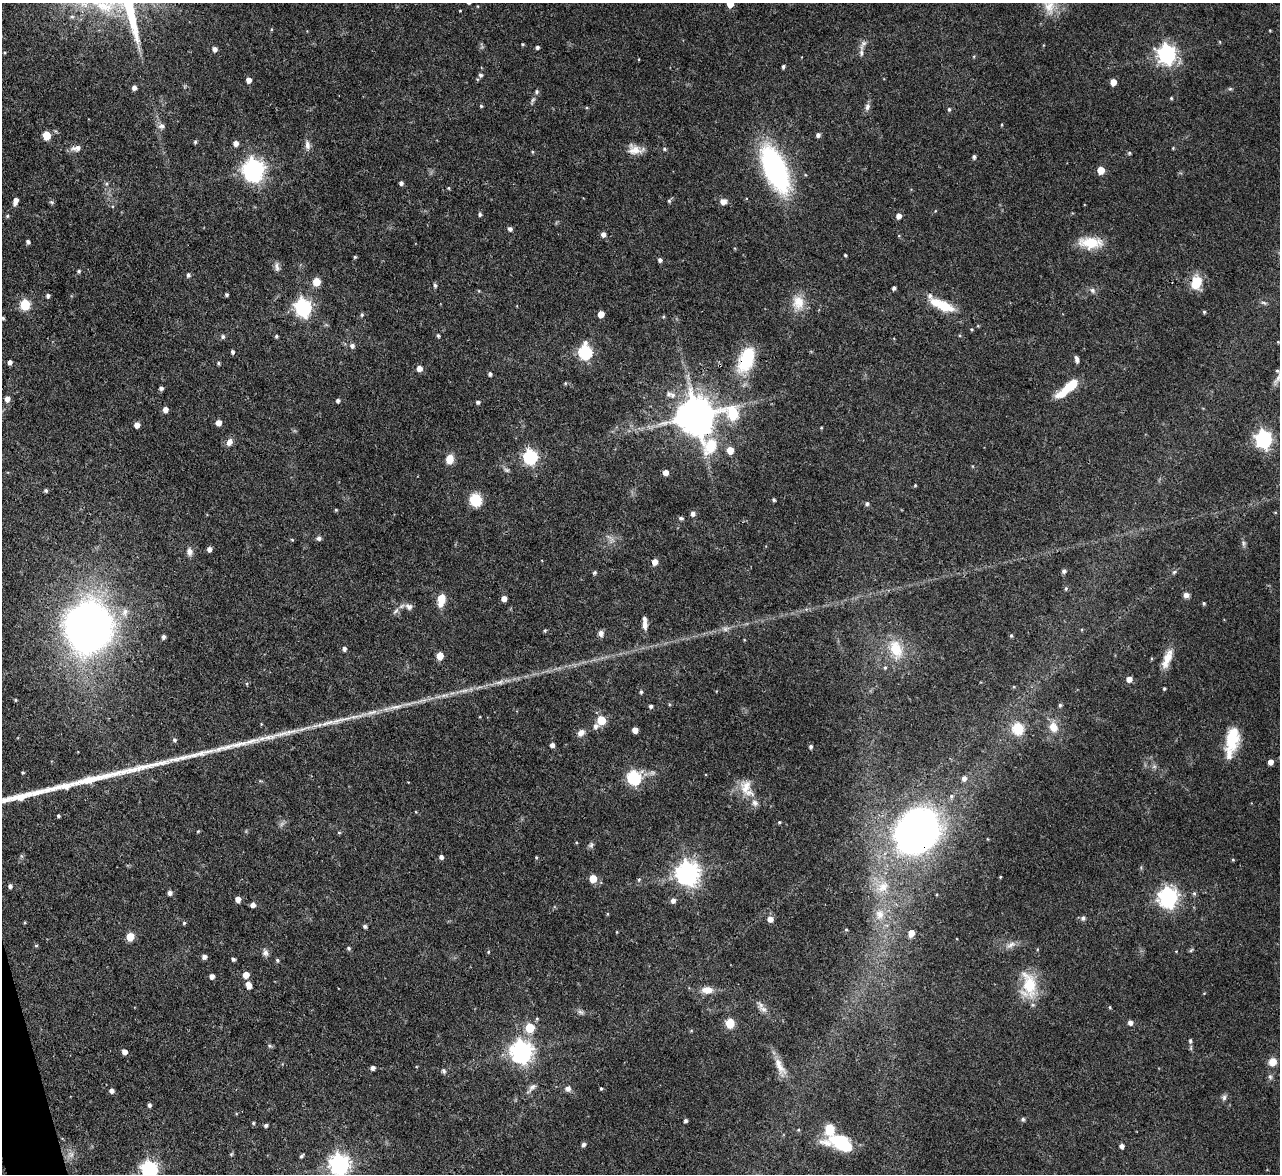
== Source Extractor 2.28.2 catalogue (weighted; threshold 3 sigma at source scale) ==
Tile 7 of 4 x 4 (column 3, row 2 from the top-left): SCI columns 2557-3834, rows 2487-3658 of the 5112 x 5093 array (HDU 1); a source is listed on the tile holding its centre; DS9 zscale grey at full resolution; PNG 1282 x 1176 px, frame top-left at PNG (2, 3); no overlay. Shown black and unused: <1% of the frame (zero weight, under 3 of 4 exposures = <1% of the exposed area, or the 3 px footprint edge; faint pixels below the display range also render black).
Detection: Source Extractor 2.28.2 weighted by HDU 2 'WHT'; one run over the whole footprint, this tile lists its part. Background 0.0965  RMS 0.0042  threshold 0.019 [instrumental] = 3 sigma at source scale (4.5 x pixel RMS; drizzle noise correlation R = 1.50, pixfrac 1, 0.05/0.05 arcsec/px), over >= 5 px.
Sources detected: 265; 1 too faint to see at this stretch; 1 inside a brighter object's white glare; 3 long thin detections or spike segments (spike, bleed or trail) — not listed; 7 inside a brighter listed object's ellipse — not listed separately; the other 253 listed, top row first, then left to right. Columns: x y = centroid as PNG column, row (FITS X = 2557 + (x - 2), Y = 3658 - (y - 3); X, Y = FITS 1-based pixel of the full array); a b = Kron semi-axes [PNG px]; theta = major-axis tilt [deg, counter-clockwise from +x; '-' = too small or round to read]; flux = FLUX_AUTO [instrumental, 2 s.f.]
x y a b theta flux
730 4 5 5 - 6.4
1049 6 25 17 83 9.1
460 11 3 2 - 0.29
1270 30 4 3 - 0.32
523 44 4 3 - 0.42
537 47 4 4 - 0.85
214 49 6 5 - 1.7
861 53 10 5 -86 1.5
1167 54 8 7 - 170
783 67 4 3 - 0.85
481 75 5 5 - 1
249 80 5 4 - 3.2
1113 82 5 4 - 4.4
134 88 5 4 - 1.6
1230 89 6 4 1 0.58
537 92 5 5 - 0.8
1171 98 4 4 - 0.47
481 106 4 4 - 0.58
867 107 10 7 72 1.6
949 109 5 4 - 0.62
1002 125 4 3 - 0.38
161 126 8 7 - 1.6
46 135 5 5 - 11
818 135 5 5 - 1.4
195 142 5 4 - 0.64
236 143 5 5 - 2.3
307 145 13 6 -82 2.2
77 148 14 7 8 2.7
1173 148 4 4 - 0.35
635 149 18 11 -17 4.5
664 149 5 4 - 0.7
532 152 5 3 - 0.44
1129 153 5 4 - 0.64
974 157 4 4 - 0.99
775 169 36 16 -66 100
254 170 8 8 - 270
1101 170 5 5 - 8.4
401 183 4 4 - 1.1
106 184 5 4 - 0.68
449 188 5 3 - 0.44
15 201 8 5 75 2.6
669 201 5 5 - 0.63
723 201 8 7 - 2.4
51 202 7 4 -12 0.68
480 215 5 5 - 0.72
7 216 5 4 - 0.5
899 216 5 5 - 2.4
510 229 5 5 - 1.2
603 234 6 5 - 1.7
28 242 4 4 - 1.1
1091 243 27 12 -1 11
845 255 3 3 - 0.47
355 257 5 4 - 0.5
660 260 5 4 - 1.1
277 267 14 6 -76 1.6
79 271 5 4 - 0.55
188 275 5 5 - 1
316 282 6 5 - 9.5
1196 283 16 12 70 9.1
435 285 6 5 - 0.86
894 288 4 3 - 0.94
1092 290 8 6 -47 1.4
226 295 4 4 - 0.73
48 296 5 4 - 1.1
798 302 21 17 -87 7.6
1264 303 9 4 -26 0.96
25 304 6 5 - 28
943 306 28 12 -25 11
303 307 7 7 - 140
1204 312 4 4 - 0.59
601 314 5 5 - 4.9
362 315 6 4 89 0.65
663 317 5 3 - 0.43
3 318 4 4 - 0.61
972 329 4 3 - 0.44
276 336 4 4 - 0.7
438 336 5 4 - 0.59
223 337 5 5 - 0.99
1278 342 5 4 - 0.41
352 346 6 5 - 1.5
233 352 5 4 - 0.92
585 352 7 6 - 65
746 359 31 16 69 20
1077 359 7 4 -74 1.5
10 362 4 4 - 1.6
218 363 4 4 - 0.57
720 365 3 3 - 0.66
419 368 5 5 - 3.3
1277 371 6 6 - 0.83
490 374 4 4 - 1.1
565 383 5 4 - 0.48
1071 385 23 10 39 9.5
161 388 5 4 - 1.2
672 395 7 6 - 1.5
7 399 6 5 - 2.7
338 401 5 4 - 0.93
478 402 4 4 - 0.92
165 410 5 5 - 2.8
733 414 9 7 -37 30
696 415 14 11 -67 1400
218 423 5 5 - 3.2
137 425 5 5 - 3.3
821 428 3 3 - 0.38
1263 439 7 6 - 130
229 442 10 7 60 2.3
730 450 5 5 - 6.1
530 457 7 6 - 81
450 459 10 8 76 4.4
507 470 8 5 -26 0.99
665 472 5 5 - 3
915 485 4 4 - 0.43
46 491 4 4 - 0.93
476 500 13 12 - 9.4
774 500 5 3 - 0.61
867 504 6 5 - 0.91
336 510 5 4 - 0.44
693 513 6 5 - 1.6
681 518 7 4 -14 0.77
319 538 6 5 - 1.3
292 540 5 3 - 0.46
1243 543 9 5 -78 1
209 549 5 4 - 1.7
189 552 11 8 -84 2
655 562 5 5 - 4
1064 571 5 5 - 1.1
1174 572 6 5 - 0.8
594 573 5 4 - 0.78
1066 589 5 4 - 0.63
1186 595 7 6 - 1.5
441 599 14 8 84 6
504 599 4 4 - 2.9
1204 603 4 4 - 0.59
409 607 10 7 -31 1.9
396 611 9 4 36 1.2
125 612 12 8 76 2.9
645 623 16 5 -86 2.7
89 627 39 34 76 260
725 629 10 6 21 1.7
545 630 4 4 - 0.55
601 633 8 7 - 1.8
1011 636 4 4 - 0.62
163 637 5 4 - 1.2
344 649 5 5 - 1.2
896 649 26 16 -70 12
440 656 5 5 - 6.4
1167 659 26 9 69 5.9
885 668 6 4 69 0.62
1129 679 5 5 - 3.1
500 682 14 6 13 2.3
247 684 5 4 - 0.52
1164 689 3 3 - 0.53
641 692 5 4 - 0.66
16 700 3 3 - 0.45
1060 705 5 4 - 0.72
651 706 4 4 - 1
395 707 24 5 11 4
372 712 19 5 11 3.3
601 720 5 5 - 16
596 726 8 7 - 1.6
1053 727 13 11 -66 4.7
1018 729 6 6 - 35
635 730 5 4 - 3.5
581 733 10 8 35 2.4
1232 738 29 15 79 14
174 740 5 5 - 0.83
552 745 4 4 - 1.8
811 747 5 4 - 1
1270 762 5 4 - 3.1
23 773 3 3 - 0.48
634 778 7 6 - 67
964 778 6 6 - 1.8
67 786 17 8 10 4.3
746 788 25 16 -66 8.1
951 796 7 5 49 0.98
58 816 4 3 - 0.67
779 822 4 3 - 0.49
198 831 4 3 - 0.38
916 831 41 32 58 230
339 833 5 3 - 0.43
591 845 9 6 70 1.1
441 857 4 4 - 1.4
536 857 4 3 - 0.5
1233 860 4 4 - 0.46
688 873 8 8 - 340
1000 877 4 3 - 0.36
593 878 5 5 - 8.9
639 880 6 5 - 0.71
10 886 4 4 - 1.3
883 887 17 12 42 6.2
169 893 5 4 - 1.8
1194 893 5 5 - 0.71
1168 897 8 7 - 200
238 899 5 5 - 2.8
673 901 5 5 - 1.8
253 905 4 4 - 2.1
607 914 5 3 - 0.37
880 914 16 12 89 5.7
1083 918 6 5 - 0.96
770 919 6 5 - 3.1
184 923 4 4 - 0.57
365 926 5 4 - 1
846 930 4 4 - 0.47
617 932 4 3 - 0.3
911 933 6 5 - 4.6
130 937 5 5 - 10
36 945 5 3 - 0.46
1011 945 15 6 24 2.4
348 948 5 4 - 0.72
1191 950 6 4 45 0.53
265 952 9 7 -82 1.7
488 952 4 4 - 0.44
204 957 5 5 - 1.6
233 959 4 4 - 0.87
277 960 5 4 - 0.68
246 975 5 5 - 4.9
212 976 4 4 - 2.1
1029 984 36 17 -76 16
248 985 7 5 -69 3.2
707 990 15 9 -1 4.3
1110 1007 5 4 - 0.45
763 1009 14 7 -22 2.3
581 1012 10 5 -27 1.2
1130 1022 5 5 - 1.9
730 1023 6 5 - 20
530 1028 6 5 - 15
1190 1041 7 5 82 0.78
269 1046 6 5 - 0.71
521 1051 8 7 - 300
124 1052 5 5 - 2.5
1273 1062 9 8 - 4.4
780 1066 29 10 -60 5.7
373 1068 5 4 - 1.4
444 1071 6 5 - 0.91
1270 1077 7 5 -68 0.96
532 1088 18 6 48 2.1
601 1088 4 3 - 0.54
568 1089 7 7 - 1.8
112 1091 5 4 - 1.7
1224 1098 7 6 - 1.2
149 1105 5 4 - 0.99
1023 1119 5 5 - 0.82
685 1121 4 4 - 0.9
253 1123 4 3 - 0.5
266 1125 4 4 - 0.88
798 1130 4 4 - 0.42
840 1141 20 17 0 16
584 1144 5 5 - 1.3
1122 1146 5 4 - 1.7
231 1154 5 4 - 0.53
71 1155 9 7 -90 2.1
302 1156 6 3 46 0.82
339 1164 8 7 - 250
149 1169 7 7 - 140
Overlapping masked pixels (flux is a lower limit): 5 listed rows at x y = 1196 283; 746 359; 720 365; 696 415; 916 831
Isophote crosses this tile's border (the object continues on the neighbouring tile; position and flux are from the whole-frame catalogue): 5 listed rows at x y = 730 4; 1049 6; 3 318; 339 1164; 149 1169